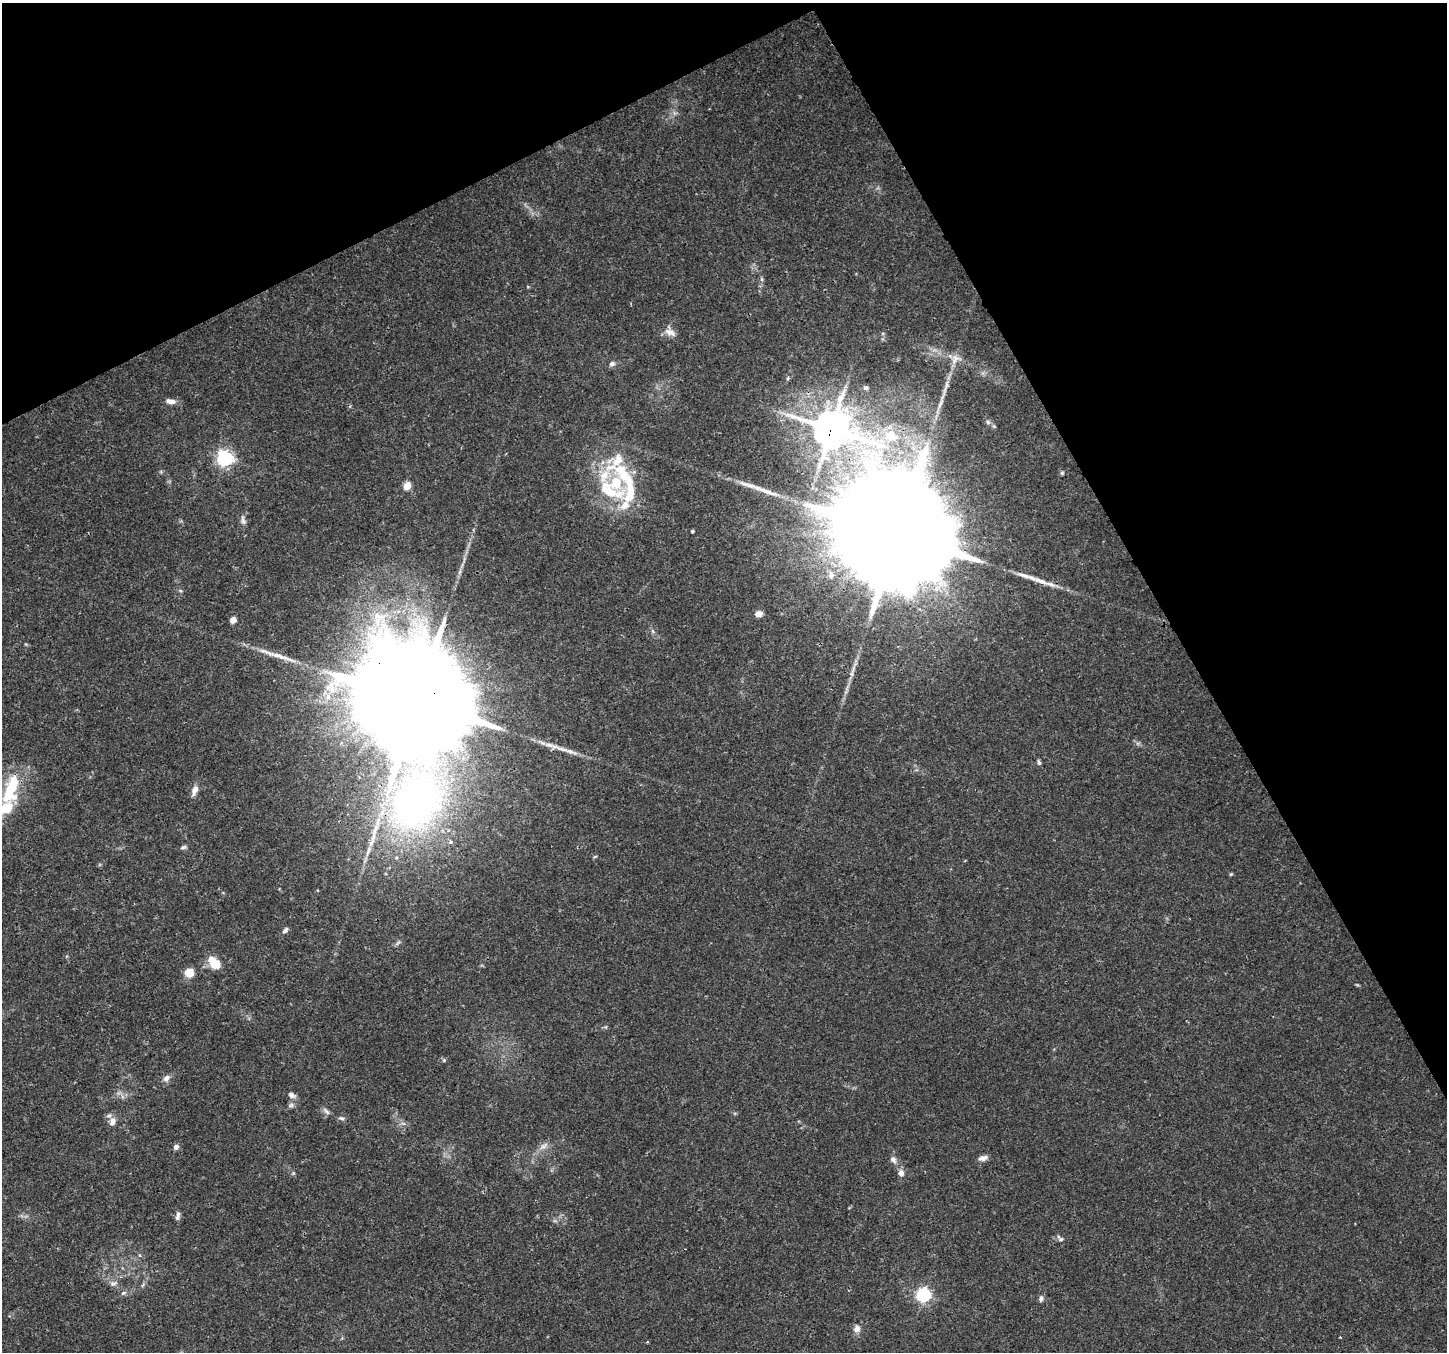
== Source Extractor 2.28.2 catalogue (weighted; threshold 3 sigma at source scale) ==
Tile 3 of 4 x 4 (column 3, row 1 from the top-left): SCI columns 2898-4342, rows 4219-5568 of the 5790 x 5675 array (HDU 1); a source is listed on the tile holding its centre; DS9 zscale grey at full resolution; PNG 1449 x 1354 px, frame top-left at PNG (2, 3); no overlay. Shown black and unused: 27% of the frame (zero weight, under 3 of 4 exposures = <1% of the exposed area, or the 3 px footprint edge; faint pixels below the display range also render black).
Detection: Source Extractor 2.28.2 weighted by HDU 2 'WHT'; one run over the whole footprint, this tile lists its part. Background 0.0206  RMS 0.0019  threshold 0.00843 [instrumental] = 3 sigma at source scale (4.5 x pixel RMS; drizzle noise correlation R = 1.50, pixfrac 1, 0.0396/0.0396 arcsec/px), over >= 5 px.
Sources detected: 73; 1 inside a brighter object's white glare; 4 long thin detections or spike segments (spike, bleed or trail) — not listed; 11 inside a brighter listed object's ellipse — not listed separately; the other 57 listed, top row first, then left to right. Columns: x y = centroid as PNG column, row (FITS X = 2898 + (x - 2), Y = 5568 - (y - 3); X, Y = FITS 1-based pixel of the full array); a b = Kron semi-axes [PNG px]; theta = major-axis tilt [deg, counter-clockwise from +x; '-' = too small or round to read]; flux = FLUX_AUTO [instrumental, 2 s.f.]
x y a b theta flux
762 279 6 4 -89 0.32
669 332 15 11 -51 1.5
955 359 16 13 40 2
612 364 8 6 36 0.58
788 378 5 4 - 0.29
866 388 7 5 2 0.42
170 401 13 6 -11 1.2
988 422 6 5 - 0.38
994 426 6 5 - 0.3
831 429 16 12 -15 540
891 436 27 21 -15 10
225 458 7 7 - 44
1062 473 6 4 46 0.26
625 476 35 17 -47 8
407 486 6 5 - 3.2
608 490 49 20 -27 10
243 520 15 6 -77 0.74
692 531 4 3 - 0.24
896 534 47 27 26 12000
831 575 8 8 - 1
1041 581 24 7 -22 2.2
759 614 9 7 14 1.1
233 620 5 5 - 1.9
416 701 44 28 25 10000
570 751 23 6 -20 1.6
1039 762 8 4 -84 0.36
195 790 13 7 72 1.4
416 802 85 66 60 78
6 808 43 16 53 7.9
184 847 9 5 14 0.43
595 856 6 3 20 0.19
1231 874 5 4 - 0.21
285 930 9 5 50 0.61
398 943 9 3 45 0.35
212 960 13 11 -75 2.3
189 973 10 10 - 2.2
444 1060 5 4 - 0.23
166 1078 10 8 54 0.93
292 1095 11 7 -26 0.76
291 1105 9 7 43 0.62
326 1111 13 4 -45 0.59
341 1118 9 5 -11 0.44
112 1122 11 7 69 1.1
544 1146 14 7 32 1.1
176 1147 6 5 - 0.83
983 1158 13 7 13 0.92
893 1159 9 7 -58 0.85
293 1173 5 4 - 0.24
901 1173 9 7 -82 0.98
178 1216 11 5 78 0.67
555 1221 7 4 -18 0.33
1060 1238 11 6 -38 0.6
113 1283 10 7 16 0.79
123 1293 8 5 26 0.49
924 1295 7 6 - 32
1041 1298 8 6 84 0.6
857 1329 11 8 75 1.1
Overlapping masked pixels (flux is a lower limit): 4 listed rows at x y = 831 429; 896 534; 416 701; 416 802
Isophote crosses this tile's border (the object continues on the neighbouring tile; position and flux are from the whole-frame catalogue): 1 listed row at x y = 6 808